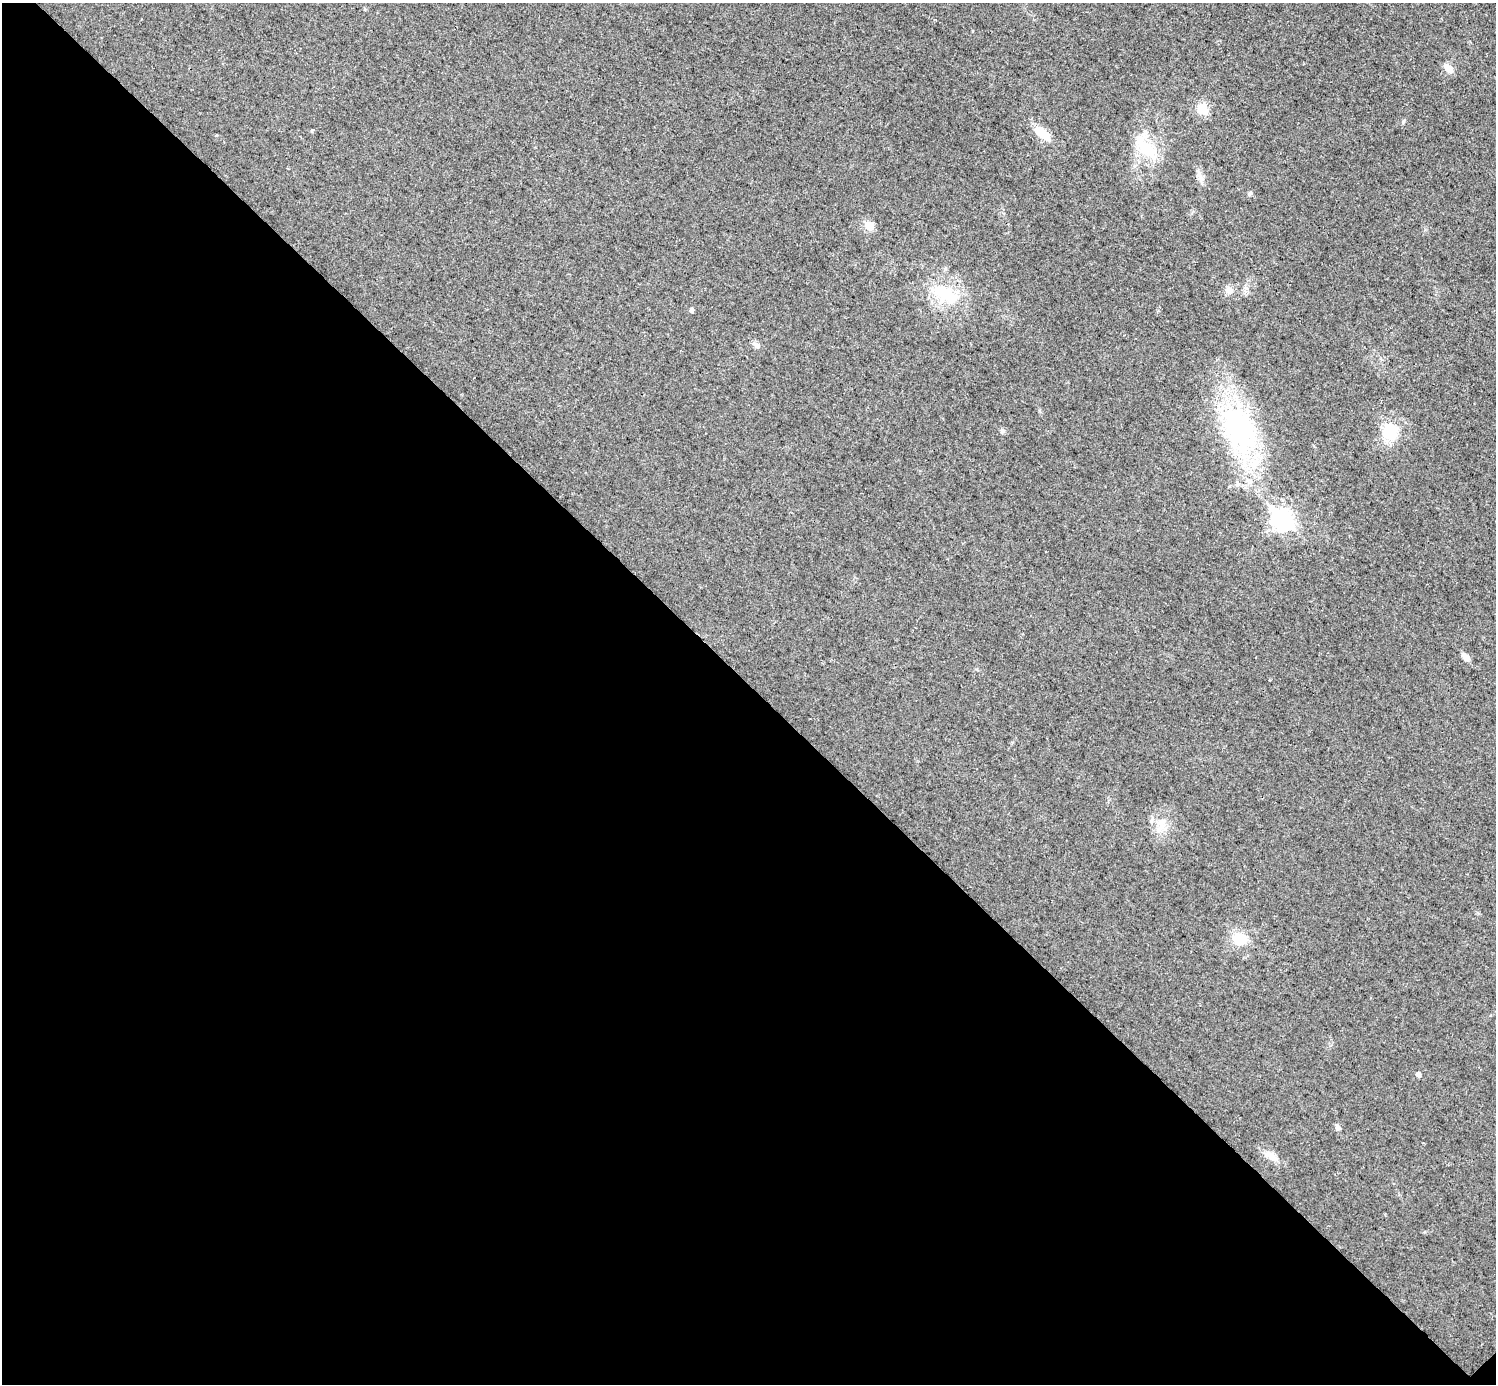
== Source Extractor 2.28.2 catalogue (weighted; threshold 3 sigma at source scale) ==
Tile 14 of 4 x 4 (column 2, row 4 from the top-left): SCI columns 1495-2988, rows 155-1536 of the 5979 x 5979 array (HDU 1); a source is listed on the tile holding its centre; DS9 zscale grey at full resolution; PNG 1498 x 1386 px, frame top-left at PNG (2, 3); no overlay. Shown black and unused: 51% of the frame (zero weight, under 3 of 4 exposures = <1% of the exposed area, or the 3 px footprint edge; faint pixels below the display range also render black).
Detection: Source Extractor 2.28.2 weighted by HDU 2 'WHT'; one run over the whole footprint, this tile lists its part. Background 0.0162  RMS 0.0049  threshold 0.022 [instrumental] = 3 sigma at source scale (4.5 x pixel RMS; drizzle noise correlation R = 1.50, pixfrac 1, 0.05/0.05 arcsec/px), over >= 5 px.
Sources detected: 20; all 20 listed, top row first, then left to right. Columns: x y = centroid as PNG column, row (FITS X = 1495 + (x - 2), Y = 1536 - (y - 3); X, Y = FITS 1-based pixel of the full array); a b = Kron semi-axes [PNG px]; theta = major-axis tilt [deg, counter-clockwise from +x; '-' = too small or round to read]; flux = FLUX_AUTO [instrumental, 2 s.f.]
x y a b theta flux
1448 68 10 7 -44 5
1202 109 13 12 - 6.8
1042 133 22 9 -42 9.7
1147 148 35 16 -50 18
1200 177 18 7 -78 3.1
1250 194 5 5 - 0.83
869 226 6 5 - 13
1229 290 9 8 - 2.9
945 294 39 16 -31 20
691 310 5 4 - 1.3
756 345 11 6 -40 1.8
1239 429 51 31 -71 87
1390 432 20 17 86 14
1282 519 9 8 - 230
1465 657 11 6 -48 2.8
1161 825 18 8 71 5
1240 939 15 12 -15 11
1418 1074 5 4 - 1.8
1337 1127 7 6 - 1.5
1272 1156 17 9 -35 4.1
Unlisted compact peaks at least as high as the median listed source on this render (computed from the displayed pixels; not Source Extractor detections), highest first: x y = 1403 122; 1002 430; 312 130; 1039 411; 976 669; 216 135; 1424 1232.